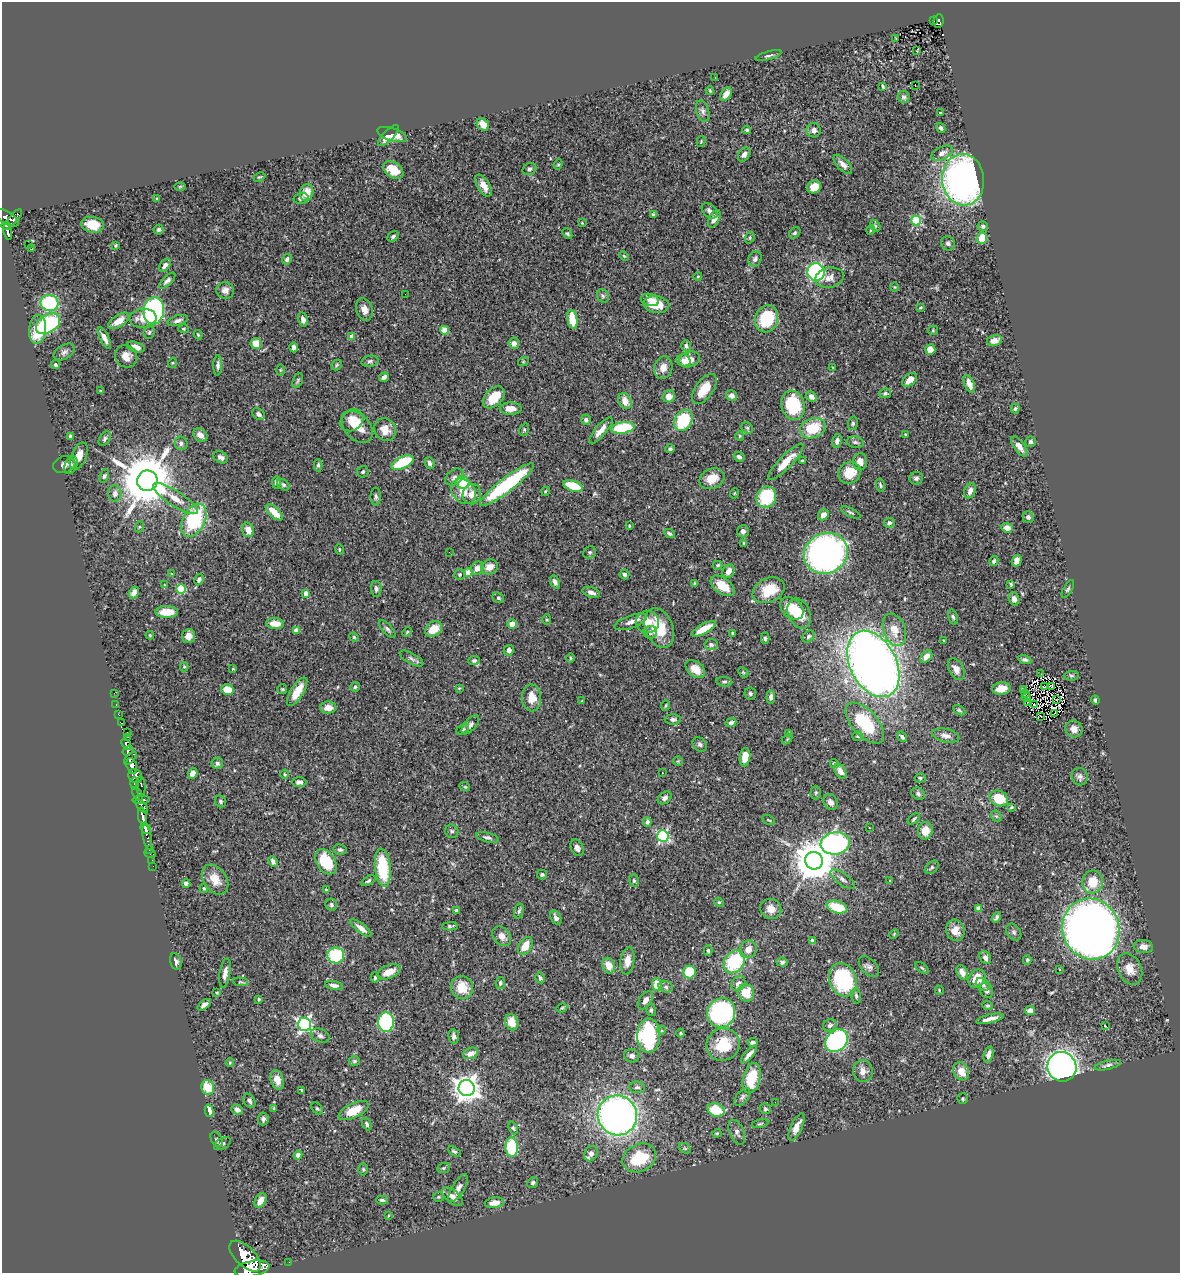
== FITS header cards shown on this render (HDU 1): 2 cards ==
NAXIS1  =                 1178
NAXIS2  =                 1271

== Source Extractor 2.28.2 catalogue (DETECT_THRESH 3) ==
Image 1178 x 1271 px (HDU 1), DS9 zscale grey, 1 PNG px = 1 image px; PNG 1182 x 1275 px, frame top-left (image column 1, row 1271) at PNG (2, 2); each listed source drawn as its Kron ellipse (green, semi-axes under 4 px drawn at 4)
Background 0.805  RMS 0.03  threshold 0.091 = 3 sigma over >= 5 px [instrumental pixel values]
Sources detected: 511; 6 with non-positive FLUX_AUTO (blend fragments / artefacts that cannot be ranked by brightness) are neither listed nor drawn; of the other 505, the 500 brightest by FLUX_AUTO listed and drawn (5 fainter detections omitted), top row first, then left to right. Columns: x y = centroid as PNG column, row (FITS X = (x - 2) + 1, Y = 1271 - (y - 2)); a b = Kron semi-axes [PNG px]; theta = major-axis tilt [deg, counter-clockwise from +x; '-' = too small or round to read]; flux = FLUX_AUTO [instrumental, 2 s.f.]
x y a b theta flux
933 21 3 2 - 11
938 21 7 5 85 86
896 39 3 2 - 1.4
917 50 4 2 - 1.6
768 56 13 4 16 5
715 77 3 2 - 2.5
915 85 4 2 - 15
883 86 4 3 - 3.4
710 90 4 3 - 1.9
726 94 7 5 55 15
904 97 6 5 - 4.2
703 111 11 6 -73 7.3
940 113 3 3 - 1.5
483 124 7 5 -50 22
941 128 5 4 - 3.6
747 130 4 4 - 3.4
814 130 7 7 - 9.8
392 134 15 6 -17 21
388 136 14 5 46 15
701 141 5 3 - 2.1
942 153 11 6 27 9.3
744 154 8 5 56 9.4
558 164 5 4 - 2.5
843 164 12 6 -47 12
529 169 7 5 30 5.7
393 170 11 7 -35 30
259 177 6 3 25 2.2
963 180 26 21 -84 790
180 186 6 4 1 2.2
484 186 12 6 -58 20
814 187 7 6 - 23
307 192 8 6 77 28
157 198 4 3 - 1.3
301 198 7 5 13 5.7
710 211 9 6 -42 7.5
653 214 4 3 - 2.8
6 218 14 6 -31 600
15 218 10 4 49 230
714 219 9 5 63 13
916 221 5 4 - 140
582 223 4 3 - 1.9
93 225 11 8 -9 30
6 226 4 3 - 150
875 226 6 4 -60 2.9
983 226 5 5 - 4.8
159 230 5 4 - 3.8
871 230 5 3 - 2
8 232 8 4 -80 160
795 233 6 4 41 3.8
567 234 6 4 -50 3.2
393 236 6 4 45 5.6
750 238 6 4 71 3.1
982 238 6 5 - 42
948 243 7 6 - 4.9
28 244 2 2 - 1500
115 245 3 3 - 2.6
31 249 3 3 - 45
624 256 5 4 - 2.4
287 259 5 4 - 6.4
755 259 8 6 65 6.1
165 265 7 5 52 7.3
816 272 9 8 - 360
698 276 4 3 - 1.8
829 278 14 10 11 18
167 281 10 4 45 6.8
895 287 4 3 - 1.4
225 290 9 8 - 11
405 294 2 2 - 2.2
603 296 7 5 -63 4.2
650 300 9 6 -15 10
49 303 9 8 - 160
656 304 13 8 -9 41
920 307 3 3 - 2.3
364 309 11 8 -72 16
154 311 14 10 83 290
143 318 13 9 4 28
303 319 7 5 -76 8.3
572 319 9 5 -80 42
767 319 13 11 71 94
178 320 10 5 16 7.3
119 321 12 6 34 19
48 324 13 8 33 180
38 329 14 8 84 60
184 329 5 4 - 2.4
444 330 4 4 - 43
933 330 5 5 - 2.5
149 332 7 5 85 4.1
198 335 5 3 - 2.3
352 336 4 4 - 16
104 338 12 4 -64 12
994 340 8 5 12 11
514 343 5 5 - 10
256 344 5 5 - 30
686 346 6 4 -71 4.7
136 347 9 5 -17 14
293 347 5 3 - 7.8
930 349 5 5 - 22
64 352 11 7 31 8
126 356 11 10 - 17
689 359 11 7 16 24
684 360 7 6 - 7.7
370 361 8 5 11 5
523 362 5 3 - 1.9
172 363 5 3 - 1.9
55 364 4 3 - 4
218 365 10 4 88 5.9
337 365 6 4 47 2.7
833 367 4 2 - 1.5
663 368 11 9 74 16
280 370 6 4 89 2.3
384 377 5 4 - 7.1
298 380 8 5 71 3.6
910 380 8 5 42 18
969 384 9 5 -68 18
704 389 17 8 55 37
100 391 4 3 - 2.1
885 393 6 5 - 4.1
669 396 6 6 - 17
732 396 6 5 - 9.3
494 397 13 8 45 39
811 397 5 4 - 9.7
625 401 8 6 -64 22
793 405 15 11 -73 120
511 408 11 6 0 19
1015 409 5 4 - 3.8
259 414 7 5 -37 6.7
352 420 12 10 41 21
586 420 5 5 - 5.3
683 420 11 8 58 100
853 423 7 5 77 3.6
357 427 18 12 -47 36
623 428 12 5 9 110
747 428 6 5 - 3
813 428 13 9 21 64
385 430 12 10 -57 22
524 430 6 4 69 2.9
601 430 17 5 49 17
905 434 3 2 - 2.2
200 435 8 6 -37 14
70 436 3 3 - 4
740 436 5 4 - 2.4
105 439 8 5 60 4.3
837 441 7 4 76 7.3
855 442 8 5 -9 4.8
1030 442 5 5 - 4.8
181 443 7 6 - 5.8
1019 447 12 5 -54 15
670 449 4 4 - 3.8
79 456 14 7 66 21
221 457 8 5 -25 7.6
739 457 6 4 -32 5.9
802 461 3 3 - 3.2
403 462 12 5 26 84
786 462 24 6 46 35
860 462 8 7 - 17
429 463 6 5 - 6
64 465 11 8 16 11
71 465 9 6 69 7.1
318 465 6 4 90 3.9
363 472 6 5 - 4.4
849 473 11 10 - 42
104 476 7 4 67 3.9
454 477 10 7 37 8.9
916 478 6 6 - 5
712 479 13 10 23 31
147 481 10 10 - 13000
276 482 6 4 -85 6
463 482 7 6 - 71
283 485 7 5 -39 3.8
507 485 33 7 37 200
880 485 6 4 -80 3.1
573 486 10 5 -18 62
463 491 14 11 -47 26
546 491 4 3 - 1.6
970 491 8 5 67 14
735 493 5 3 - 1.7
115 494 8 6 87 9.2
472 494 10 9 - 16
376 497 9 5 90 4.6
766 497 11 9 60 110
175 499 26 7 -33 27
274 512 10 5 -43 27
851 513 11 4 -25 3.9
823 515 6 5 - 14
1028 517 5 5 - 5.3
194 520 18 11 64 160
889 523 5 4 - 5.5
629 526 3 2 - 1.8
139 527 5 3 - 1.9
1007 528 6 4 -21 14
248 530 7 5 -74 17
743 531 6 6 - 6.8
670 534 6 4 -27 4
744 543 4 3 - 2.9
339 550 5 3 - 2.3
449 552 3 2 - 2.5
590 552 6 6 - 4.2
826 553 22 20 27 900
994 561 5 4 - 5
1017 561 6 5 - 11
717 565 5 4 - 3.4
489 567 9 7 26 19
477 568 7 6 - 16
728 571 7 5 60 14
171 573 3 3 - 6
468 573 4 4 - 26
624 574 5 5 - 4.9
460 575 5 5 - 3.3
199 580 6 4 62 5.8
555 582 7 4 -66 7.3
695 584 3 3 - 3.3
1011 584 3 3 - 2.3
164 585 3 3 - 2.5
723 586 13 7 -36 41
181 589 5 4 - 120
376 589 8 5 -85 5.9
1068 589 10 4 61 3.9
769 590 17 12 25 58
134 592 6 4 60 8.4
591 592 9 5 -18 8.5
306 594 4 4 - 24
498 598 6 5 - 3.8
1014 599 7 5 -72 7.7
792 608 13 9 -43 53
167 612 11 6 -1 36
799 613 15 11 -67 42
953 617 8 4 -74 4
547 620 5 4 - 2.6
631 622 17 6 20 13
647 622 11 11 - 29
275 624 9 5 -4 23
512 624 5 4 - 23
659 628 20 13 -67 63
387 629 11 5 -47 5.6
434 629 9 7 36 33
704 629 14 5 29 35
894 630 17 11 -71 30
296 631 4 4 - 18
407 632 5 3 - 2.2
650 632 6 6 - 5.7
733 633 3 3 - 2.4
150 635 4 3 - 2
189 636 7 6 - 12
808 636 7 5 46 4.1
354 637 5 4 - 2.7
765 638 6 4 -88 3.9
944 641 3 2 - 1.7
711 644 6 5 - 5.8
509 650 5 5 - 9.2
926 656 7 5 48 11
570 658 4 3 - 1.7
411 659 13 5 -29 6.7
1025 660 6 4 -12 5.4
474 661 5 4 - 3.9
873 664 35 23 -63 1900
184 667 4 4 - 2.7
233 669 4 3 - 1.5
695 669 11 7 -38 25
956 669 11 7 -61 11
743 672 6 4 -44 2.2
1041 674 2 2 - 3
1071 676 7 5 4 3.6
724 682 8 4 -4 4.1
1044 686 3 2 - 2.8
1052 686 4 2 - 3.4
355 687 5 5 - 3.6
459 688 3 3 - 1.7
1001 688 9 6 7 19
282 689 5 5 - 2.5
227 690 6 5 - 30
1024 690 3 2 - 2.6
297 692 16 6 58 31
114 693 3 2 - 7.4
750 694 6 5 - 4.4
1025 694 4 2 - 8.6
771 697 6 4 83 5.4
532 698 13 9 -87 30
1026 698 4 2 - 1.9
1056 699 2 2 - 1.9
1095 700 4 3 - 5.2
582 701 3 3 - 1.9
1028 702 3 2 - 2.1
116 704 3 2 - 18
1034 705 3 2 - 2.5
665 706 5 3 - 1.8
328 708 8 6 2 16
959 710 7 4 -31 2.9
1054 714 3 2 - 2.4
119 715 3 2 - 31
1041 716 3 2 - 2.1
673 719 8 5 -1 5.7
122 723 3 3 - 200
731 723 6 4 24 5.7
865 723 25 13 -48 98
470 725 11 6 49 6.9
463 729 7 5 35 4.3
1074 729 9 8 - 15
127 732 2 2 - 43
789 733 4 3 - 2.7
858 736 5 4 - 2.8
946 736 14 6 -12 11
128 737 3 2 - 52
902 737 6 4 -54 4.5
787 739 6 4 46 2.3
126 744 6 4 -51 220
700 744 8 6 -45 4.9
128 750 6 4 36 500
745 757 9 5 84 34
130 758 8 4 47 770
678 761 5 4 - 2.4
217 763 6 5 - 4.7
834 763 5 4 - 3.1
132 766 8 5 -72 1500
840 771 8 5 -60 11
193 773 6 4 70 15
662 773 3 2 - 3
285 774 4 4 - 2.3
135 776 7 6 - 770
1080 777 9 8 - 7.2
920 778 5 4 - 3.4
299 782 7 5 0 7.1
135 784 6 3 -82 380
141 786 10 4 -87 210
465 787 5 3 - 1.9
816 792 7 5 90 3.5
138 794 7 4 -66 680
918 794 7 6 - 5.3
665 798 8 5 41 6.8
999 798 9 7 -22 65
141 800 8 3 2 360
220 801 6 5 - 4.1
831 802 8 6 -56 8.3
142 806 8 4 -49 310
1011 807 3 2 - 2.1
142 816 9 3 -80 540
996 816 6 4 -43 3.5
914 819 7 3 43 3.4
768 820 7 3 -26 2
647 822 5 4 - 6.5
869 828 3 2 - 1.8
146 829 6 5 - 760
452 831 7 6 - 4.5
925 831 9 7 78 24
663 836 6 5 - 270
147 837 13 3 -80 160
488 837 12 4 -15 5.6
835 843 14 11 9 490
577 848 9 6 -63 7.3
149 849 3 3 - 36
340 850 7 5 -11 4.6
150 853 6 3 -14 26
152 860 2 2 - 7.9
273 861 6 4 -63 6.4
814 861 9 8 - 6900
326 862 14 9 -58 82
153 866 2 2 - 8.5
932 867 8 5 44 4.3
383 868 19 8 -84 110
542 875 5 5 - 3.4
843 879 14 5 -36 8.8
215 880 16 11 -56 30
890 880 3 2 - 1.4
368 881 8 4 31 3.8
634 881 6 5 - 3.5
1093 882 11 10 - 38
186 883 4 4 - 7.4
204 888 5 4 - 2.4
326 890 4 4 - 2.5
719 902 5 4 - 2.2
331 905 6 5 - 4.4
837 907 11 6 -16 71
978 908 4 4 - 13
771 909 11 10 - 17
456 910 3 3 - 4.9
519 911 7 4 74 4.3
996 917 6 3 58 4.1
556 918 7 5 -62 7.3
450 926 8 4 3 3.7
361 928 13 4 -38 12
1091 929 31 28 -69 2400
955 930 11 9 -74 22
1014 932 9 6 -53 5.5
894 934 5 3 - 2
502 936 11 8 -51 15
812 941 4 3 - 5.9
525 946 9 6 57 33
1143 947 9 6 -4 13
748 949 9 8 - 17
708 950 5 4 - 2.6
336 955 8 8 - 100
985 958 7 5 -56 7.5
1027 960 5 4 - 2.9
176 961 8 5 -77 8.1
627 961 14 7 82 20
734 962 12 9 53 130
782 962 6 4 -5 3.9
609 966 8 6 -71 25
869 967 12 7 -46 7.6
922 968 7 4 -35 2.7
1059 969 3 2 - 2.1
1130 969 16 11 -64 23
389 972 12 6 22 24
689 972 6 6 - 61
962 972 8 5 -61 13
225 973 15 5 80 13
375 978 5 4 - 3.5
540 978 5 4 - 4.2
977 979 9 8 - 34
843 980 17 13 -70 170
240 982 7 3 -5 2.6
500 983 6 5 - 4.7
738 984 8 6 47 9.6
983 984 7 5 -40 6.2
657 985 6 5 - 40
334 986 9 4 -10 8
666 987 7 5 -16 4.7
462 988 12 11 - 39
939 990 4 3 - 1.8
986 991 8 6 -59 7.1
217 992 4 3 - 2
746 993 9 8 - 43
856 996 7 4 -76 4.3
259 999 4 3 - 2.6
645 1000 10 6 55 11
204 1005 8 4 39 8.2
987 1005 5 4 - 3
562 1008 6 4 29 2.3
651 1010 6 5 - 4
1030 1011 5 4 - 14
721 1013 15 13 56 320
990 1019 14 4 13 14
386 1022 10 8 89 220
512 1022 8 6 -68 17
304 1024 6 6 - 450
830 1025 7 6 - 5.7
1106 1026 3 3 - 27
661 1030 4 3 - 1.9
681 1033 4 4 - 2.2
649 1035 17 11 90 270
320 1036 10 6 -23 6.7
454 1036 7 5 -83 5.8
837 1041 12 10 46 320
753 1042 5 4 - 5.3
723 1045 17 16 - 64
471 1053 8 5 19 14
988 1054 8 4 75 11
749 1055 11 3 47 11
632 1056 8 6 -16 7.8
354 1061 5 4 - 3.3
230 1063 4 3 - 2.1
1108 1065 14 4 13 6.8
1062 1067 15 14 - 1200
863 1071 11 10 - 15
961 1071 9 7 -59 25
752 1078 15 8 77 65
277 1080 10 6 -74 16
208 1087 7 6 - 45
637 1087 8 6 -7 5.7
467 1088 8 8 - 2100
301 1090 4 3 - 2.2
742 1097 10 6 51 5.6
962 1099 5 5 - 2.8
249 1101 8 5 -57 5.5
775 1102 2 2 - 2.4
274 1108 4 3 - 2.8
317 1108 7 5 -47 3.3
237 1109 6 5 - 8.2
765 1109 6 5 - 3.5
716 1110 9 6 -21 59
209 1111 6 4 -75 20
354 1111 16 7 26 40
617 1115 20 19 - 950
263 1119 6 5 - 6.6
367 1124 7 4 -67 4.7
760 1124 8 3 11 2.8
796 1127 14 5 65 18
513 1128 6 4 -68 3
737 1132 13 7 -67 9.8
717 1133 4 4 - 2.3
217 1140 8 5 -57 4
222 1144 9 5 29 5.3
512 1147 10 6 -88 120
685 1148 6 4 -30 3.5
454 1151 7 4 -30 3.9
591 1154 8 6 63 11
298 1155 4 4 - 13
639 1158 17 13 26 95
444 1168 6 5 - 3.1
363 1169 6 5 - 3.3
533 1183 5 5 - 3.6
458 1188 16 6 59 11
438 1197 6 5 - 2.7
452 1197 12 6 -39 13
260 1200 8 5 63 17
382 1200 6 3 -2 3.8
494 1203 10 5 8 17
388 1216 4 3 - 1.7
245 1256 20 10 -44 4200
289 1262 2 2 - 8.9
252 1269 18 7 11 4400
At the frame edge (FLAGS 8, measured only in part): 1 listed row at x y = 252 1269
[5 fainter detections neither listed nor drawn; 6 non-positive-flux detections neither listed nor drawn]